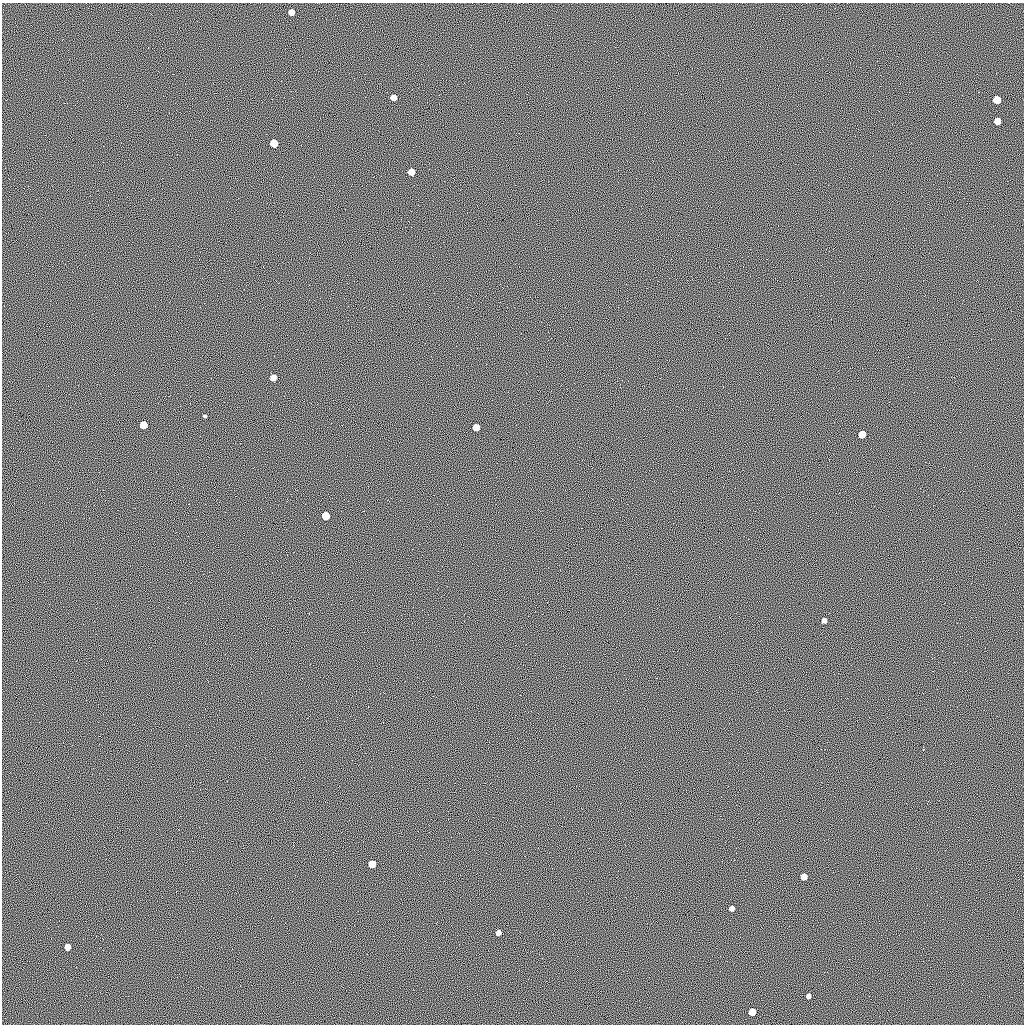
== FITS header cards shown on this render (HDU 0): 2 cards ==
NAXIS1  =                 1022 / length of data axis 1
NAXIS2  =                 1022 / length of data axis 2

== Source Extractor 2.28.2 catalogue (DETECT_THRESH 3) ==
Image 1022 x 1022 px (HDU 0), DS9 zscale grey, 1 PNG px = 1 image px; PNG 1026 x 1026 px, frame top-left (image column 1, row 1022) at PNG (2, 3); no overlay
Background 0.527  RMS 92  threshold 275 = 3 sigma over >= 5 px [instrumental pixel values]
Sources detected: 20; all 20 listed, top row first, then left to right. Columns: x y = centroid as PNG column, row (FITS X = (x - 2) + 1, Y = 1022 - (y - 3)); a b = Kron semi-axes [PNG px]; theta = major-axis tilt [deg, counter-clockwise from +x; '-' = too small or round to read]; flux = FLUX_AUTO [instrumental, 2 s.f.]
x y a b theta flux
291 12 5 5 - 53000
393 97 5 5 - 53000
997 100 5 5 - 170000
997 121 5 5 - 81000
274 143 5 5 - 140000
411 172 5 5 - 77000
273 377 5 5 - 66000
205 416 3 3 - 8200
143 425 5 5 - 150000
476 427 5 5 - 88000
862 434 5 5 - 93000
326 516 5 5 - 180000
824 620 4 4 - 23000
372 864 5 5 - 110000
804 877 5 5 - 86000
731 908 5 4 - 24000
498 933 5 4 - 32000
67 947 5 5 - 47000
808 996 4 4 - 21000
752 1012 5 5 - 94000